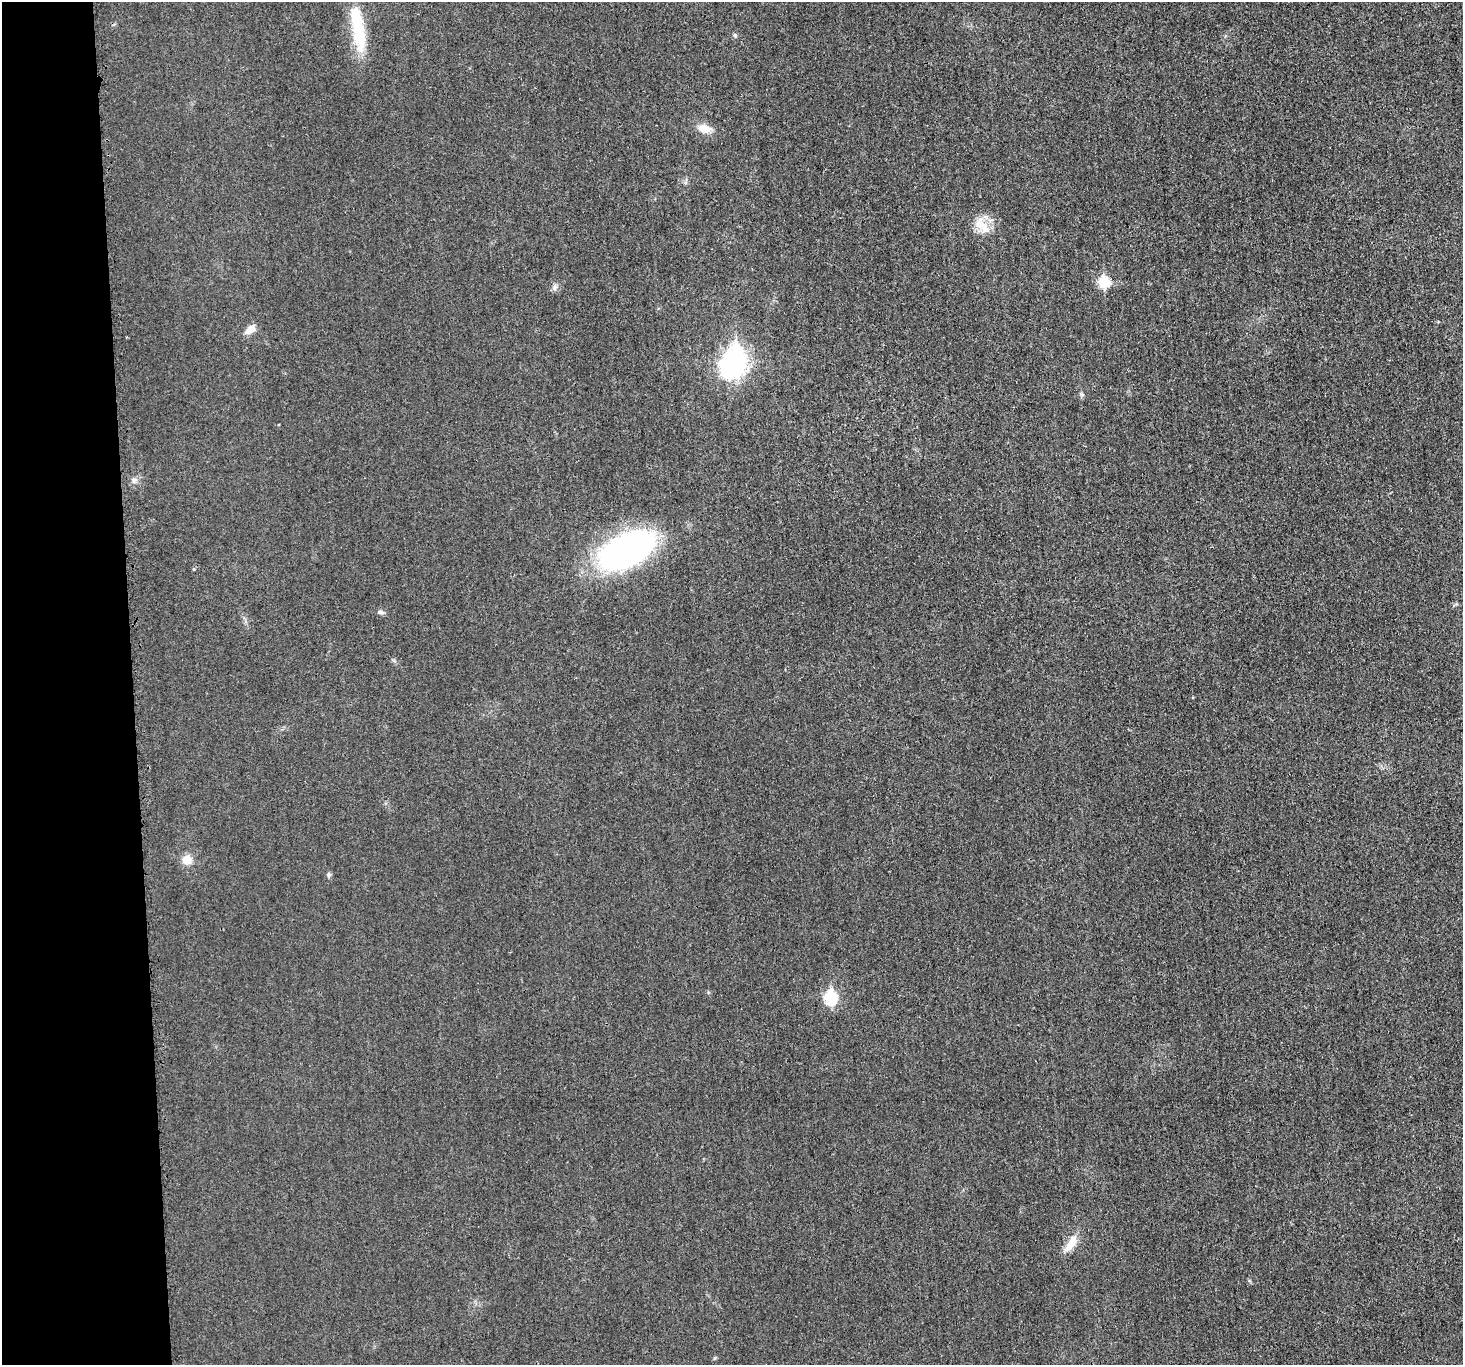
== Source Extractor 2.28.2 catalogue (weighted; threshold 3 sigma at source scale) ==
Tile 4 of 3 x 3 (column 1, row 2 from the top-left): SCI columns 1-1461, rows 1494-2856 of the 4398 x 4371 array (HDU 1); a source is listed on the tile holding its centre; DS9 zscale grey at full resolution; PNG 1465 x 1367 px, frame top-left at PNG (2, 2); no overlay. Shown black and unused: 9% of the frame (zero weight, under 3 of 4 exposures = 1% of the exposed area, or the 3 px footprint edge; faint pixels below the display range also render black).
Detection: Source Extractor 2.28.2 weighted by HDU 2 'WHT'; one run over the whole footprint, this tile lists its part. Background 0.0225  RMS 0.0059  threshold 0.0264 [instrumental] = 3 sigma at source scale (4.5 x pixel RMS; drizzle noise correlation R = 1.50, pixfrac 1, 0.05/0.05 arcsec/px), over >= 5 px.
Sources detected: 18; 2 inside a brighter object's white glare — not listed; the other 16 listed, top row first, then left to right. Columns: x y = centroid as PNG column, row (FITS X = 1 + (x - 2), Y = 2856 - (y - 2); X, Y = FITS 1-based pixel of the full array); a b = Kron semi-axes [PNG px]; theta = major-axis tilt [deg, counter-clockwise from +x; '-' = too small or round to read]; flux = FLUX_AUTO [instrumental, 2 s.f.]
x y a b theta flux
358 29 53 15 -79 28
735 35 6 5 - 0.97
704 129 15 10 -10 6.9
984 227 27 11 -63 9.7
1103 282 6 6 - 32
555 287 9 6 73 1.7
250 330 12 7 41 5.3
735 361 10 8 -76 300
1082 395 6 4 -19 0.89
134 480 7 6 - 1.8
626 551 50 27 26 190
380 612 8 5 -3 1.5
187 860 9 9 - 7.3
328 875 7 5 81 1.3
830 998 7 6 - 53
1070 1244 22 10 54 7.8